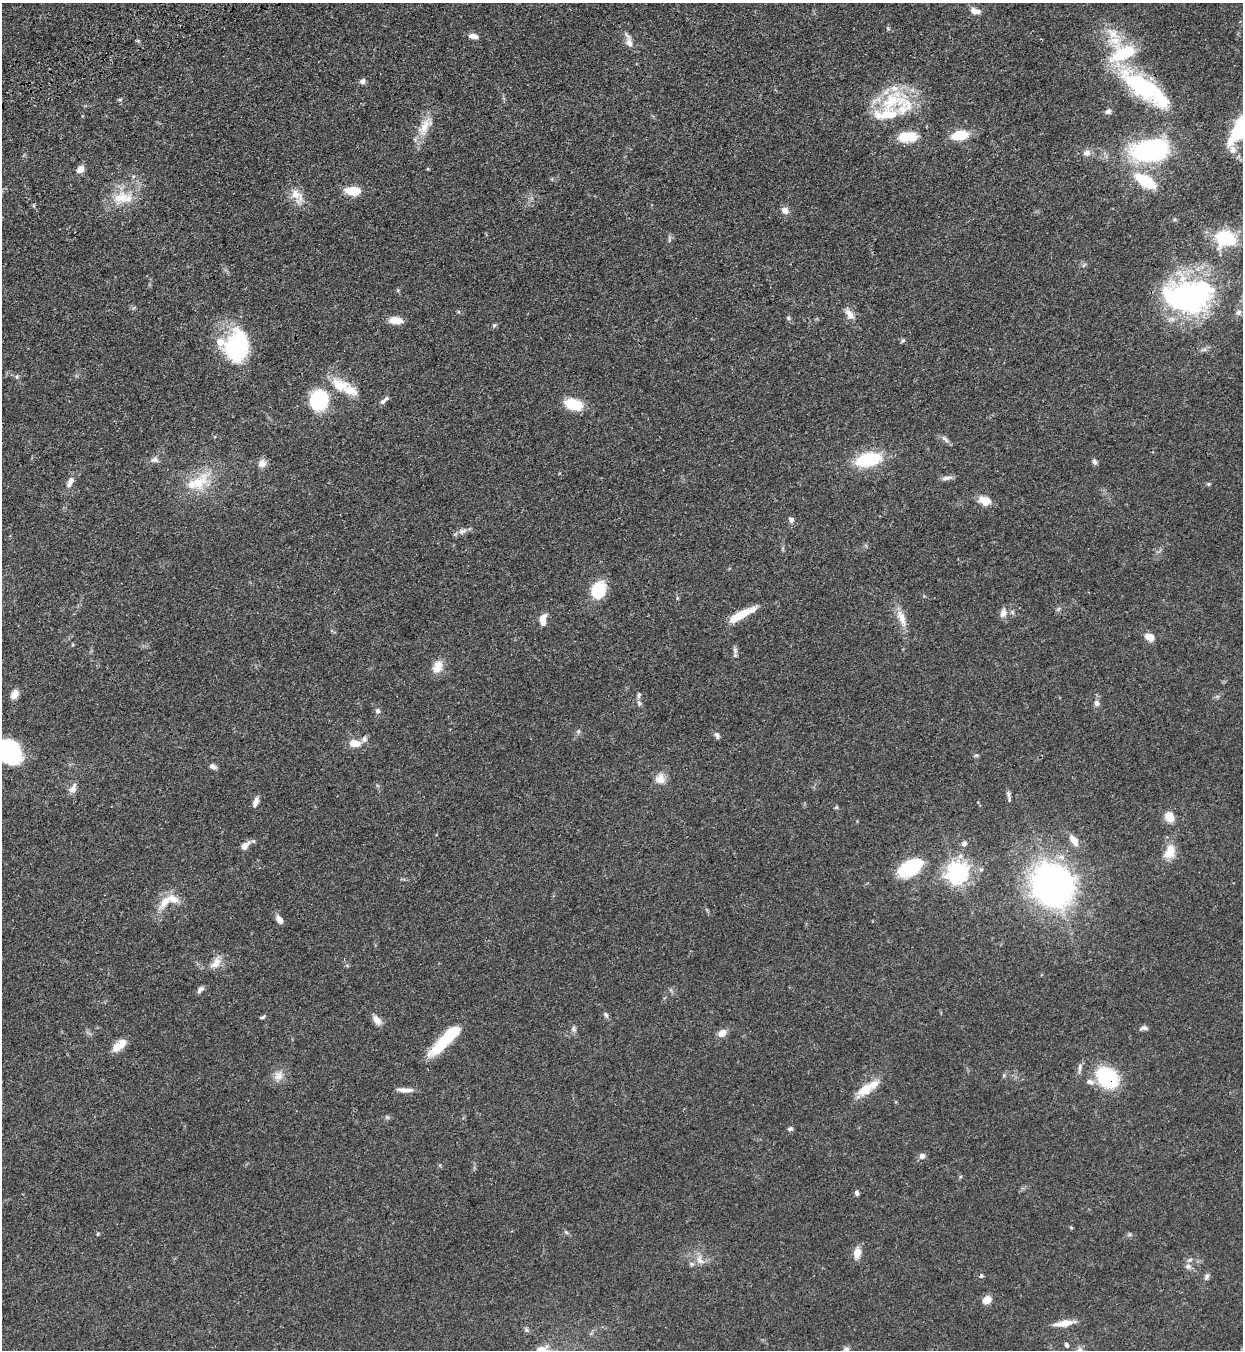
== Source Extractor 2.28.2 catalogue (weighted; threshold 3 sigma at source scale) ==
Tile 11 of 4 x 4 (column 3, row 3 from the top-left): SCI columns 2940-4180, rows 1533-2880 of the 5663 x 5760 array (HDU 1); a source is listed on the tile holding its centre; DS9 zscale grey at full resolution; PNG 1245 x 1352 px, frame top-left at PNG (2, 3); no overlay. Shown black and unused: <1% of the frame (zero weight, under 3 of 4 exposures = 11% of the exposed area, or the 3 px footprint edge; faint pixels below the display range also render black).
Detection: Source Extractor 2.28.2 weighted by HDU 2 'WHT'; one run over the whole footprint, this tile lists its part. Background 0.0518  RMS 0.0042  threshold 0.0188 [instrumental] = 3 sigma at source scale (4.5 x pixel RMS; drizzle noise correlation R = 1.50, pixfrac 1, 0.05/0.05 arcsec/px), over >= 5 px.
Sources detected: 124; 2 inside a brighter object's white glare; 1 cosmic-ray / hot-pixel residue — not listed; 10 inside a brighter listed object's ellipse — not listed separately; the other 111 listed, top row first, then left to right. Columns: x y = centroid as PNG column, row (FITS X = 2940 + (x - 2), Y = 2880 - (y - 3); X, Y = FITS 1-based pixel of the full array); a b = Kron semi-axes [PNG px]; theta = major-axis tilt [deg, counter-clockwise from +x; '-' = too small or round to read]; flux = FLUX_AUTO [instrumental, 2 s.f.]
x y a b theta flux
975 11 13 7 -16 2.7
473 36 11 6 -10 2.2
629 41 19 7 -75 2.7
1115 41 48 14 -69 15
362 81 8 6 38 1.2
1142 86 55 22 -37 44
120 100 6 4 1 0.53
891 102 42 24 44 23
1108 111 7 6 - 1.4
425 127 30 13 57 7.1
1240 129 37 13 59 30
960 135 15 8 11 12
907 137 20 10 5 10
1151 150 31 17 9 67
1086 153 10 8 -4 2.1
80 169 8 7 - 2.8
1145 181 18 8 -32 20
353 191 17 10 -3 6.8
297 195 22 11 -40 5.2
123 198 29 14 -2 9.5
785 210 8 7 - 2.4
1226 238 22 17 -11 20
1188 297 20 13 5 260
1238 312 9 7 89 1.6
850 314 15 8 -53 2.8
789 318 6 4 -89 0.61
395 320 15 8 -5 4.7
494 325 6 5 - 0.59
903 341 7 5 34 0.64
236 347 34 23 73 42
340 386 27 18 -22 11
319 400 13 10 70 53
384 400 16 5 40 1.5
574 404 19 11 -17 11
945 439 14 4 -48 1.3
154 460 11 7 1 1.6
868 460 18 10 12 29
1094 462 7 6 - 1
262 463 10 9 - 2.5
946 478 15 5 13 1.5
70 482 15 7 64 2.7
198 482 34 18 42 13
1208 484 6 4 90 0.49
985 501 14 10 -24 5.1
791 520 8 6 -54 1.4
462 531 11 6 13 1.9
599 590 18 13 70 15
1003 613 13 8 71 2.3
741 615 29 7 28 11
901 618 25 9 -68 4.9
543 619 13 7 82 3.9
1149 637 9 6 -23 4.6
735 651 9 6 -65 1.1
438 666 17 11 65 4.8
15 694 11 8 53 2.7
639 695 8 5 72 0.87
639 703 7 4 -46 0.84
1097 703 7 6 - 1.5
378 711 7 6 - 0.93
717 735 10 5 -59 1.1
364 739 8 6 75 1.4
355 743 12 8 -4 5.1
10 753 22 18 -68 42
976 755 6 4 1 0.55
213 767 8 6 -26 1.6
660 779 13 12 - 3.8
73 789 15 8 66 2.3
1009 799 11 3 -86 0.86
256 802 11 5 71 2.2
1169 817 10 7 -59 6.8
1074 840 16 8 -57 3.7
964 843 7 6 - 1.2
245 846 14 7 40 2.9
1170 852 18 12 73 6.1
909 868 24 14 26 24
957 873 8 7 - 240
1052 886 17 15 -59 420
165 902 25 10 55 6
279 920 10 7 -56 2.2
216 963 19 10 46 3.7
200 989 10 6 42 1.3
606 1014 8 5 -51 0.89
262 1017 6 3 25 0.65
377 1020 14 8 -52 2.9
1144 1028 11 5 12 1.2
573 1029 8 6 -66 1.1
722 1033 8 6 34 3.9
441 1045 34 12 45 15
117 1047 16 11 32 4
1080 1068 13 4 87 1.2
278 1076 13 12 - 3.4
1107 1078 17 13 -38 38
1090 1082 10 7 -21 2
867 1088 32 10 33 7.8
405 1090 20 5 -1 2.6
387 1117 7 4 -44 0.59
790 1129 7 5 26 0.9
922 1156 8 6 40 1.8
857 1193 6 5 - 0.91
1071 1227 5 3 - 0.38
98 1234 4 4 - 0.42
857 1253 13 9 78 3.8
700 1260 16 7 -55 2.8
691 1264 7 5 -22 0.88
1188 1266 9 7 11 1.4
1206 1277 9 5 59 1.1
987 1300 7 6 - 5.3
1064 1323 23 7 9 4.9
1067 1345 6 5 - 0.8
846 1349 9 6 32 1.3
541 1350 21 11 17 5.7
Overlapping masked pixels (flux is a lower limit): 2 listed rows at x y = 1142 86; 1107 1078
Isophote crosses this tile's border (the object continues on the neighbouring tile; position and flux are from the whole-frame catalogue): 4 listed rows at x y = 1240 129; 10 753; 846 1349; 541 1350